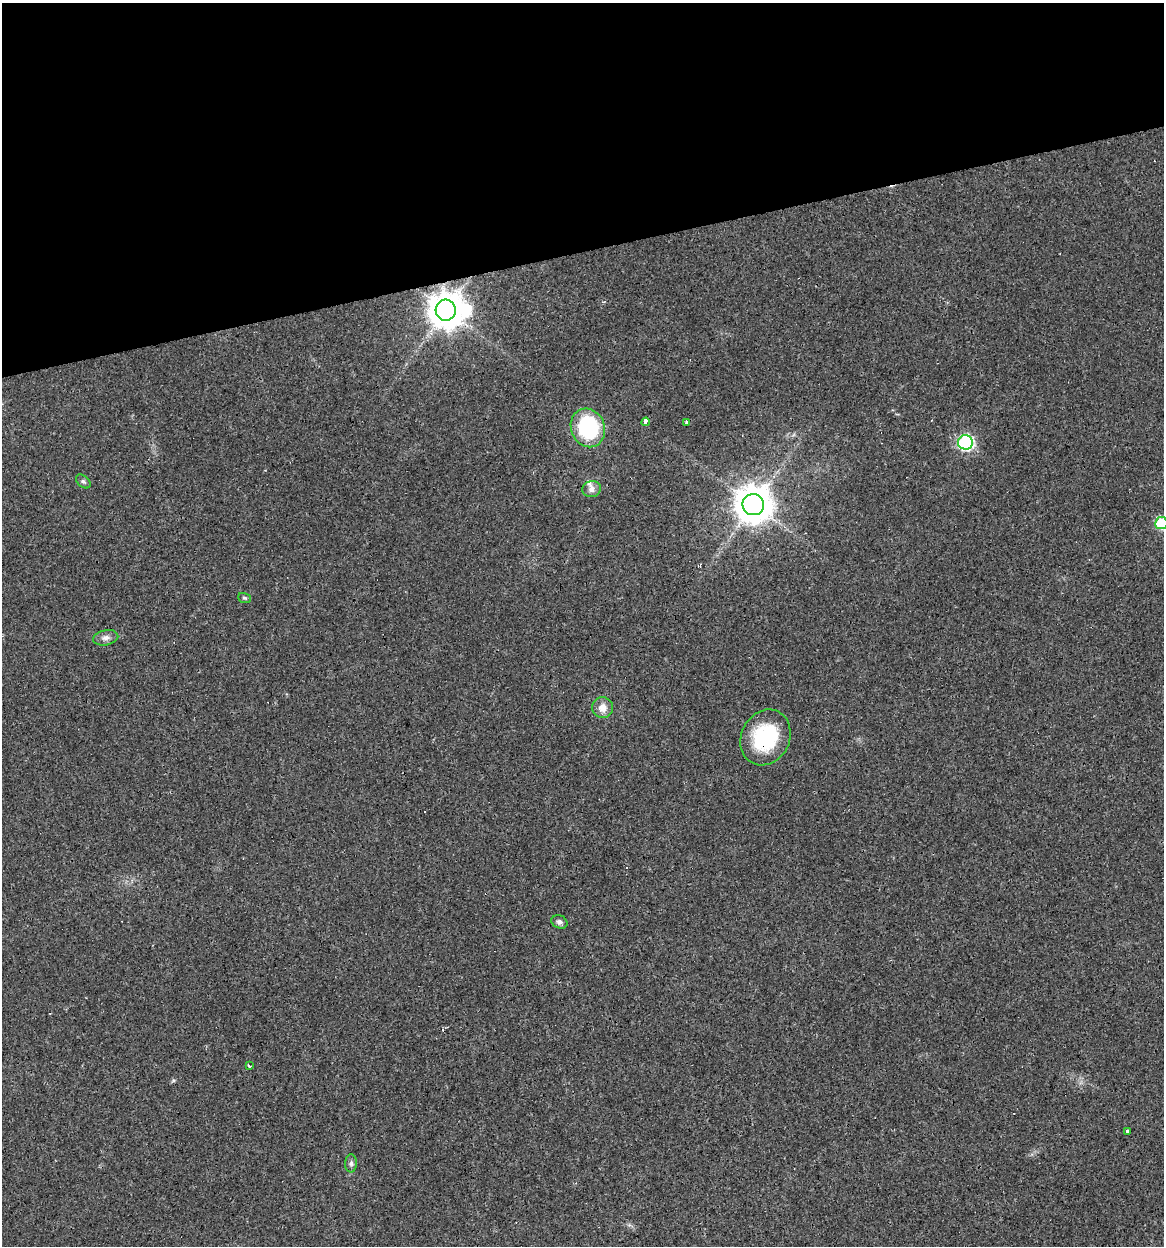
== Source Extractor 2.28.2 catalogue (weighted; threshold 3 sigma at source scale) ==
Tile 3 of 4 x 4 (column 3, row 1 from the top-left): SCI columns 2358-3519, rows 3735-4978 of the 4761 x 4978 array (HDU 1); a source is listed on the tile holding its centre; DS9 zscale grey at full resolution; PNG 1166 x 1248 px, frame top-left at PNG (2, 3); each listed source drawn as its Kron ellipse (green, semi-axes under 4 px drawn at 4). Shown black and unused: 20% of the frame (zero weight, under 3 of 4 exposures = <1% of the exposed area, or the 3 px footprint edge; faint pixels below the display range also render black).
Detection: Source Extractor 2.28.2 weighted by HDU 2 'WHT'; one run over the whole footprint, this tile lists its part. Background 0.021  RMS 0.0031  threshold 0.0139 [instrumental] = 3 sigma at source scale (4.5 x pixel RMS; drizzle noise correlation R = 1.50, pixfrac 1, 0.0396/0.0396 arcsec/px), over >= 5 px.
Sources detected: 25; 1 inside a brighter object's white glare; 6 cosmic-ray / hot-pixel residue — neither listed nor drawn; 1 inside a brighter listed object's ellipse — not listed separately; the other 17 listed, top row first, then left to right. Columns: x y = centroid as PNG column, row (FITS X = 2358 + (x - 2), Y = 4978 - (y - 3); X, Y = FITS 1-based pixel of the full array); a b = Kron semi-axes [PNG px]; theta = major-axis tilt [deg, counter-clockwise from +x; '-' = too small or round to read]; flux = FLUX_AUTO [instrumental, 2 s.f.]
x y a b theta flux
446 310 10 10 - 670
646 422 4 3 - 8.7
686 422 4 3 - 1.5
588 428 20 17 -68 30
965 442 7 7 - 56
83 481 8 5 -43 0.65
592 489 9 8 - 1.7
753 505 11 10 - 770
1161 523 6 6 - 22
244 598 6 5 - 0.48
106 638 13 7 11 1.6
603 708 10 10 - 2.9
765 737 29 24 63 22
559 922 8 6 -23 0.93
249 1066 3 3 - 2.1
1127 1131 3 3 - 2
351 1163 9 6 89 0.89
Overlapping masked pixels (flux is a lower limit): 1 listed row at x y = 765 737
Isophote crosses this tile's border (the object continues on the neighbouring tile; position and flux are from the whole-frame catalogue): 1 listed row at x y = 1161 523